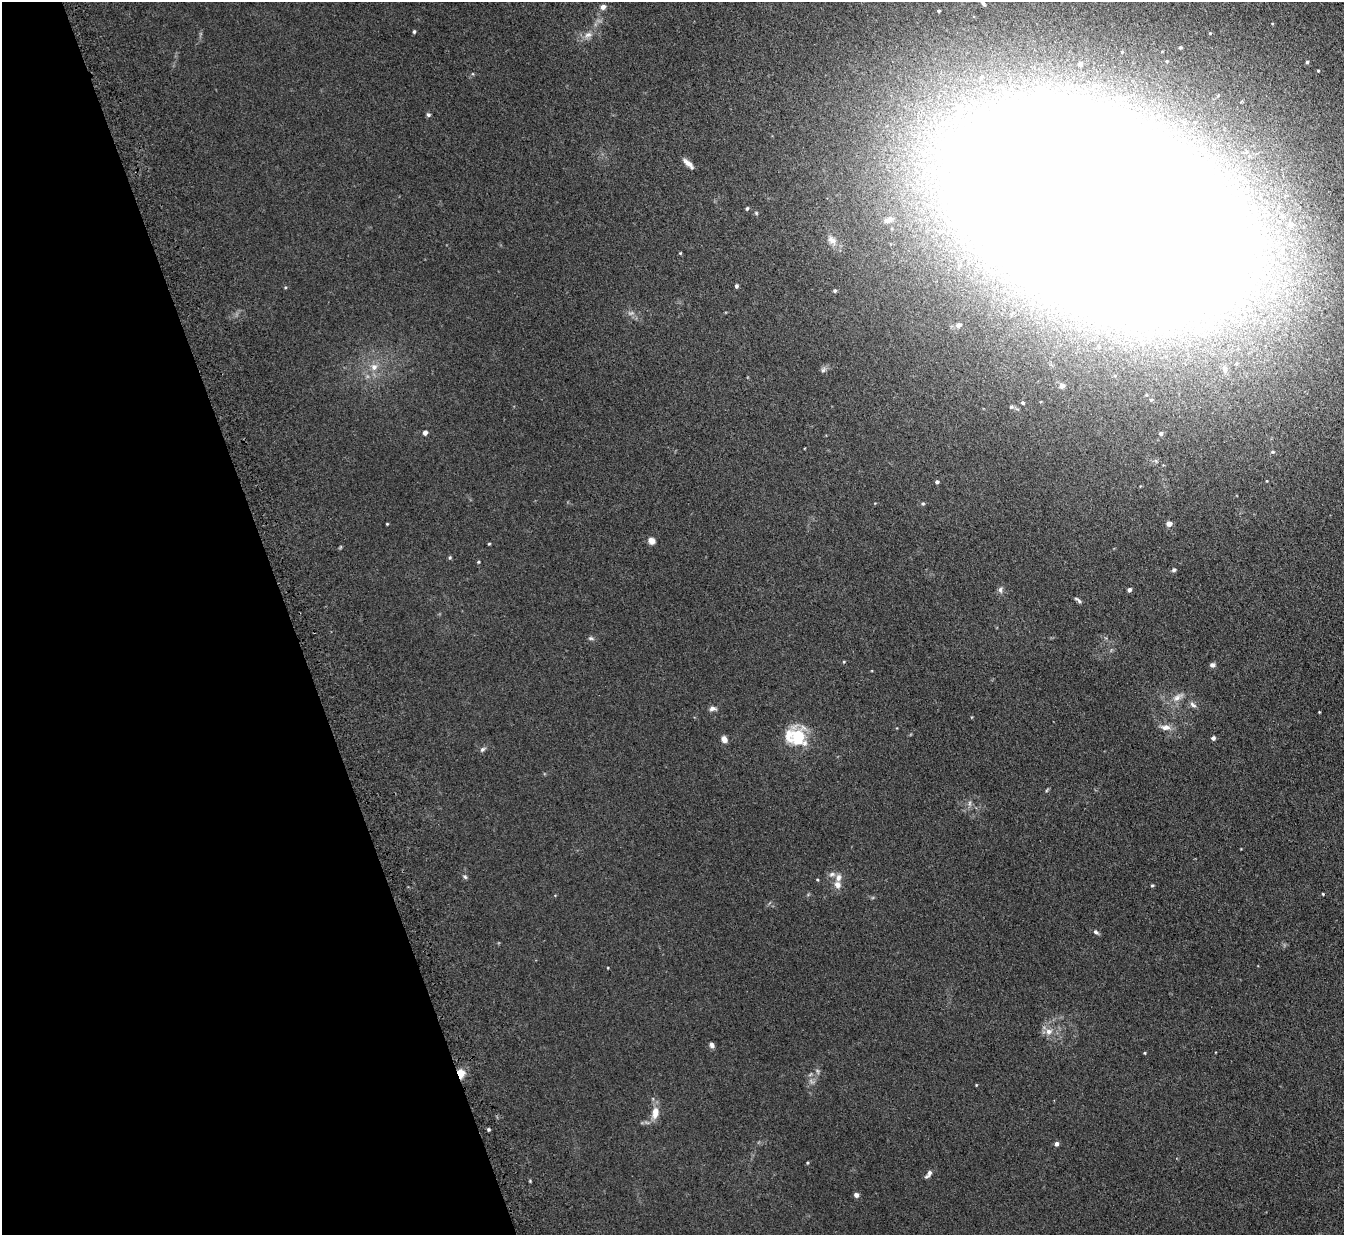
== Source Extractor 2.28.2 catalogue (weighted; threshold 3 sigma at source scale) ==
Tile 5 of 4 x 4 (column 1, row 2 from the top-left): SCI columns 75-1416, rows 2636-3868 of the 5515 x 5398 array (HDU 1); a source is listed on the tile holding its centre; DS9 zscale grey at full resolution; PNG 1346 x 1237 px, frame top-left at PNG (2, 2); no overlay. Shown black and unused: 21% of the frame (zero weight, under 3 of 5 exposures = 4% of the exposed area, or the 3 px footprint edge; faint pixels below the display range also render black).
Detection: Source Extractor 2.28.2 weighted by HDU 2 'WHT'; one run over the whole footprint, this tile lists its part. Background 0.0415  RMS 0.0047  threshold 0.0211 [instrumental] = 3 sigma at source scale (4.5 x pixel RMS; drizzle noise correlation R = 1.50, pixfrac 1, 0.05/0.05 arcsec/px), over >= 5 px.
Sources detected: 73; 1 too faint to see at this stretch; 2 inside a brighter object's white glare — not listed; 2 inside a brighter listed object's ellipse — not listed separately; the other 68 listed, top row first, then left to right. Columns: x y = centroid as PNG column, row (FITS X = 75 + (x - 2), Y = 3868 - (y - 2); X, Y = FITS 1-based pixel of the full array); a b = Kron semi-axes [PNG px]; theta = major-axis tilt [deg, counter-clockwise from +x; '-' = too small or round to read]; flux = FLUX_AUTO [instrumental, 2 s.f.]
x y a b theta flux
983 4 7 5 -52 0.9
603 7 5 5 - 2
939 11 4 3 - 0.45
414 32 5 4 - 0.63
588 35 11 7 27 2.3
1180 47 4 3 - 0.53
1122 52 5 4 - 0.55
1167 61 5 3 - 0.34
1307 62 4 4 - 0.65
1080 64 5 5 - 2
1318 71 3 3 - 0.42
959 107 10 9 - 4.3
428 115 5 5 - 0.85
688 163 14 5 -43 2.5
747 208 5 4 - 0.69
1100 213 160 79 -28 7600
888 220 11 6 20 1.7
1291 224 6 5 - 1.7
832 240 13 8 -32 2.7
736 286 4 4 - 0.88
835 291 4 4 - 0.63
958 325 6 5 - 2
374 367 9 9 - 3
1225 369 7 5 77 1
823 370 7 4 45 0.98
1062 386 8 7 - 1.5
1151 400 4 4 - 0.61
1023 403 4 4 - 0.6
1011 407 5 5 - 0.63
425 433 5 4 - 1.7
1161 433 5 5 - 1.2
937 482 4 4 - 0.85
923 504 5 4 - 0.63
387 524 3 3 - 0.36
1169 524 5 5 - 2.8
651 541 6 6 - 2.9
489 544 4 3 - 0.42
450 557 5 4 - 0.55
478 562 4 4 - 0.43
1174 570 5 5 - 0.83
1000 590 8 6 89 1.2
1129 590 4 4 - 1.4
1078 600 11 4 -37 0.98
591 638 7 5 -7 0.82
1212 665 6 6 - 1.2
1177 698 11 8 33 2.6
1193 705 10 6 -37 1.4
712 709 8 5 13 1.5
1319 712 3 3 - 0.31
1166 727 14 8 -3 2.8
1213 738 4 4 - 1.2
724 739 7 5 -66 2.6
796 739 28 17 -40 18
482 749 7 5 48 0.95
832 874 9 6 11 1.4
465 877 6 4 -45 0.7
838 885 10 8 -42 2.5
1152 885 4 4 - 0.51
1323 894 3 3 - 0.36
1096 932 8 4 -33 0.97
1049 1031 9 8 - 2.8
712 1045 7 5 -58 1.2
1145 1053 4 3 - 0.37
461 1073 8 6 -78 6.5
655 1113 15 8 82 4.7
1057 1144 5 4 - 1.4
929 1173 9 6 67 1.4
856 1195 5 5 - 1.5
Overlapping masked pixels (flux is a lower limit): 1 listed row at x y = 461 1073
Isophote crosses this tile's border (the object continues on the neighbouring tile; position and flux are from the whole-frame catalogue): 1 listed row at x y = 1100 213
Unlisted compact peaks at least as high as the median listed source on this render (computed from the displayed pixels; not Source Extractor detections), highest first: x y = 489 1129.